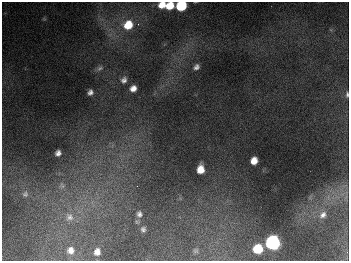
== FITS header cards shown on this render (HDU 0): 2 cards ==
NAXIS1  =                  347
NAXIS2  =                  259

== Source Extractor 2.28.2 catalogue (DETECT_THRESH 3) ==
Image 347 x 259 px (HDU 0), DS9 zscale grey, 1 PNG px = 1 image px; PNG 351 x 263 px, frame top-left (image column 1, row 259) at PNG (2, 2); no overlay
Background 677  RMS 52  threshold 155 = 3 sigma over >= 5 px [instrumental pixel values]
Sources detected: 26; all 26 listed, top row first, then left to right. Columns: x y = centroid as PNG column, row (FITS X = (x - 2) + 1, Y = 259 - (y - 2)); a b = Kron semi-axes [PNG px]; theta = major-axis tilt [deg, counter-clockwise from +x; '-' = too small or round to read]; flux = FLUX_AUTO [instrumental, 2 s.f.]
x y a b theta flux
162 5 7 6 - 4.0e+04
170 6 7 6 - 6.4e+04
181 6 8 6 20 2.5e+05
138 24 4 4 - 5.5e+03
128 25 10 9 - 8.8e+04
196 67 6 5 - 1.2e+04
100 68 9 6 21 9.9e+03
124 80 9 7 64 1.5e+04
133 88 7 6 - 2.4e+04
90 92 5 5 - 1.2e+04
347 94 7 4 -86 6.8e+03
58 153 6 5 - 1.4e+04
254 161 7 6 - 3.5e+04
200 169 8 6 84 4.1e+04
62 185 10 8 -65 1.7e+04
137 186 2 2 - 1.5e+03
25 194 10 8 60 1.4e+04
139 214 9 8 - 1.5e+04
323 215 11 8 49 2.1e+04
69 217 14 13 - 4.2e+04
143 229 7 6 - 9.5e+03
272 242 8 8 - 1.1e+06
258 249 7 7 - 1.2e+05
71 250 9 8 - 2.3e+04
196 251 7 5 0 5.9e+03
97 252 7 6 - 2.1e+04
At the frame edge (FLAGS 8, measured only in part): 2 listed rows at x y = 181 6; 347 94